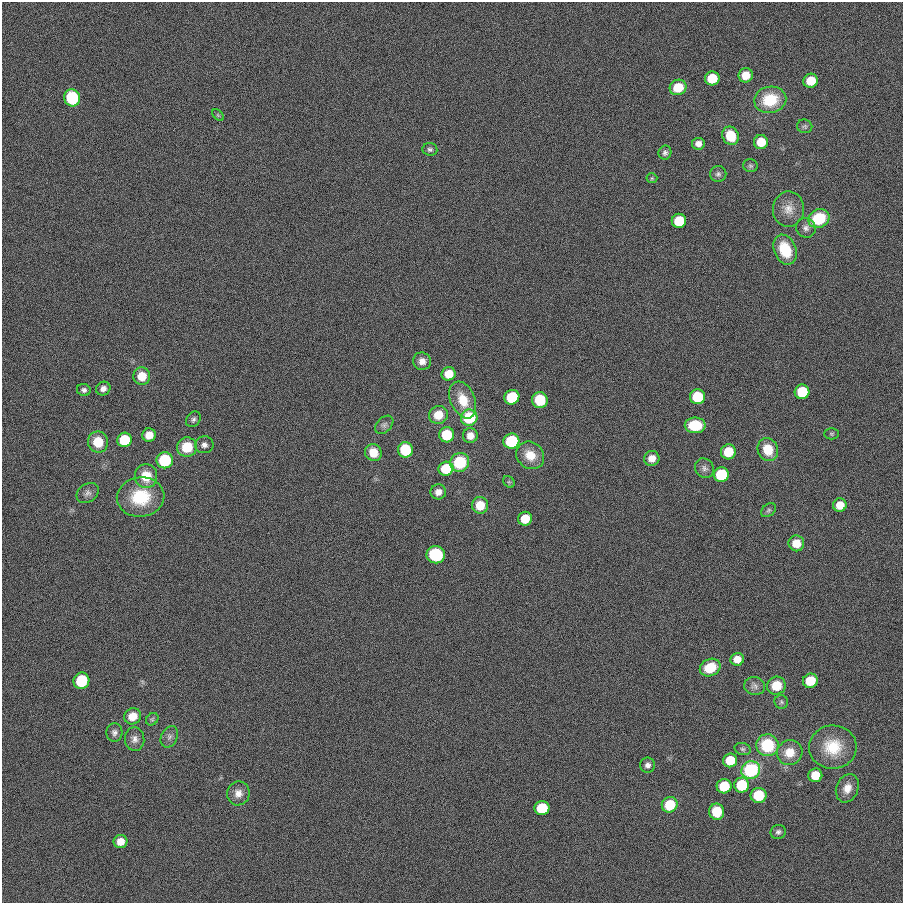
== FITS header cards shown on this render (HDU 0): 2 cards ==
NAXIS1  =                  901
NAXIS2  =                  901

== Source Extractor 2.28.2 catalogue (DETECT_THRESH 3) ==
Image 901 x 901 px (HDU 0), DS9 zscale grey, 1 PNG px = 1 image px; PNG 905 x 905 px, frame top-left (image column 1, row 901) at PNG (2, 2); each listed source drawn as its Kron ellipse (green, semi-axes under 4 px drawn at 4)
Background 0.00158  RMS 0.099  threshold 0.297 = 3 sigma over >= 5 px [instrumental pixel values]
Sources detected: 97; all 97 listed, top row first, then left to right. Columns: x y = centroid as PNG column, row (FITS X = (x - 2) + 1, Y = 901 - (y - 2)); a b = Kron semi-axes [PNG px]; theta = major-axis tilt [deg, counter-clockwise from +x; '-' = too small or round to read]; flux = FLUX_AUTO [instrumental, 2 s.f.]
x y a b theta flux
746 75 7 7 - 79
712 78 7 7 - 190
811 81 7 7 - 130
678 87 8 7 - 170
72 98 8 8 - 440
770 100 16 13 11 250
218 115 7 4 -45 8.9
805 126 8 7 - 17
731 136 9 8 - 180
761 142 7 7 - 130
698 144 6 6 - 37
430 149 7 6 - 16
665 153 7 6 - 18
750 166 7 6 - 15
718 174 8 8 - 21
652 178 5 5 - 9.7
788 209 18 15 83 91
819 218 11 9 24 320
679 221 7 7 - 270
806 228 10 9 - 34
785 250 15 11 -68 220
422 361 9 8 - 47
449 374 7 6 - 110
142 376 8 8 - 110
103 389 7 6 - 31
84 390 7 6 - 19
802 392 7 7 - 330
512 397 7 7 - 410
697 397 7 7 - 280
463 400 19 12 -68 150
540 400 8 8 - 240
438 415 9 9 - 120
469 418 8 8 - 380
193 419 8 6 52 19
384 425 11 7 45 25
695 425 10 8 -1 230
831 434 7 5 0 11
149 435 7 6 - 80
447 435 7 7 - 230
470 436 7 7 - 60
124 440 7 7 - 330
511 441 8 7 - 500
98 442 10 10 - 150
204 445 9 8 - 31
187 447 10 9 - 190
405 450 8 7 - 310
768 450 11 10 - 150
728 452 8 7 - 160
373 453 9 8 - 100
530 455 15 13 -42 120
652 458 8 7 - 58
165 460 8 8 - 400
460 462 10 9 - 280
704 468 10 9 - 30
446 469 7 7 - 250
721 475 7 7 - 430
146 476 12 11 - 150
509 482 6 5 - 9.7
438 492 8 7 - 43
88 493 12 9 34 33
141 497 24 19 7 310
480 505 8 8 - 120
840 505 7 6 - 89
768 510 8 6 42 15
525 519 7 6 - 160
796 543 8 8 - 95
436 555 9 8 - 400
737 659 7 6 - 65
710 668 11 8 25 180
81 681 8 8 - 330
810 681 7 7 - 190
755 686 10 9 - 33
776 686 9 9 - 130
781 702 7 6 - 15
133 716 9 8 - 97
152 719 7 5 44 13
114 733 9 8 - 27
169 737 11 8 64 29
135 739 12 9 -86 40
767 745 11 11 - 350
833 747 24 21 1 230
743 749 8 6 -15 17
790 752 13 12 - 110
730 760 7 7 - 230
648 765 7 7 - 26
751 770 9 8 - 570
815 775 7 6 - 150
742 785 7 7 - 330
724 786 7 7 - 260
847 788 14 11 68 71
238 793 12 11 - 55
759 795 8 7 - 210
670 805 8 7 - 220
542 808 7 7 - 320
717 812 8 7 - 180
778 832 8 7 - 19
120 841 7 6 - 74